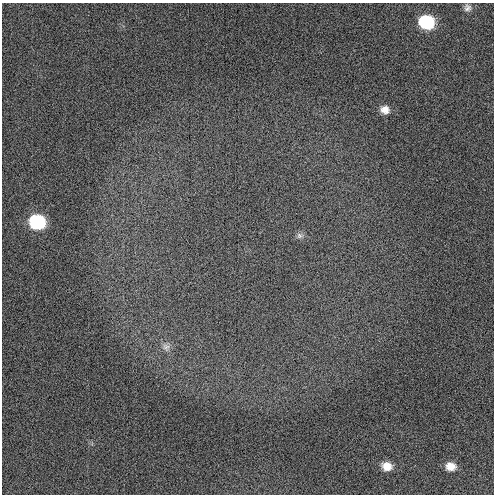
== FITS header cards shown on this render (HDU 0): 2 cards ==
NAXIS1  =                  492 / Axis length
NAXIS2  =                  492 / Axis length

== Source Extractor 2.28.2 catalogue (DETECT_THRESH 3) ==
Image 492 x 492 px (HDU 0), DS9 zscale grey, 1 PNG px = 1 image px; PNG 496 x 496 px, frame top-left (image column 1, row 492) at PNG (2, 3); no overlay
Background 24.6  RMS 2.3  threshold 6.84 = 3 sigma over >= 5 px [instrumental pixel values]
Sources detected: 8; all 8 listed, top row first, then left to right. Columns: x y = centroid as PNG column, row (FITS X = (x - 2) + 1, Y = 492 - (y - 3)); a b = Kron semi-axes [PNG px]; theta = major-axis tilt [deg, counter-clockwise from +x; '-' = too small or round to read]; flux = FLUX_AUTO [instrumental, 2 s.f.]
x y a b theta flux
467 8 10 9 - 730
427 22 12 10 -13 12000
385 110 12 11 - 1400
37 222 12 10 -14 14000
300 236 10 8 -1 560
166 347 12 9 -56 890
387 466 11 9 -12 1600
450 466 11 9 -11 1700